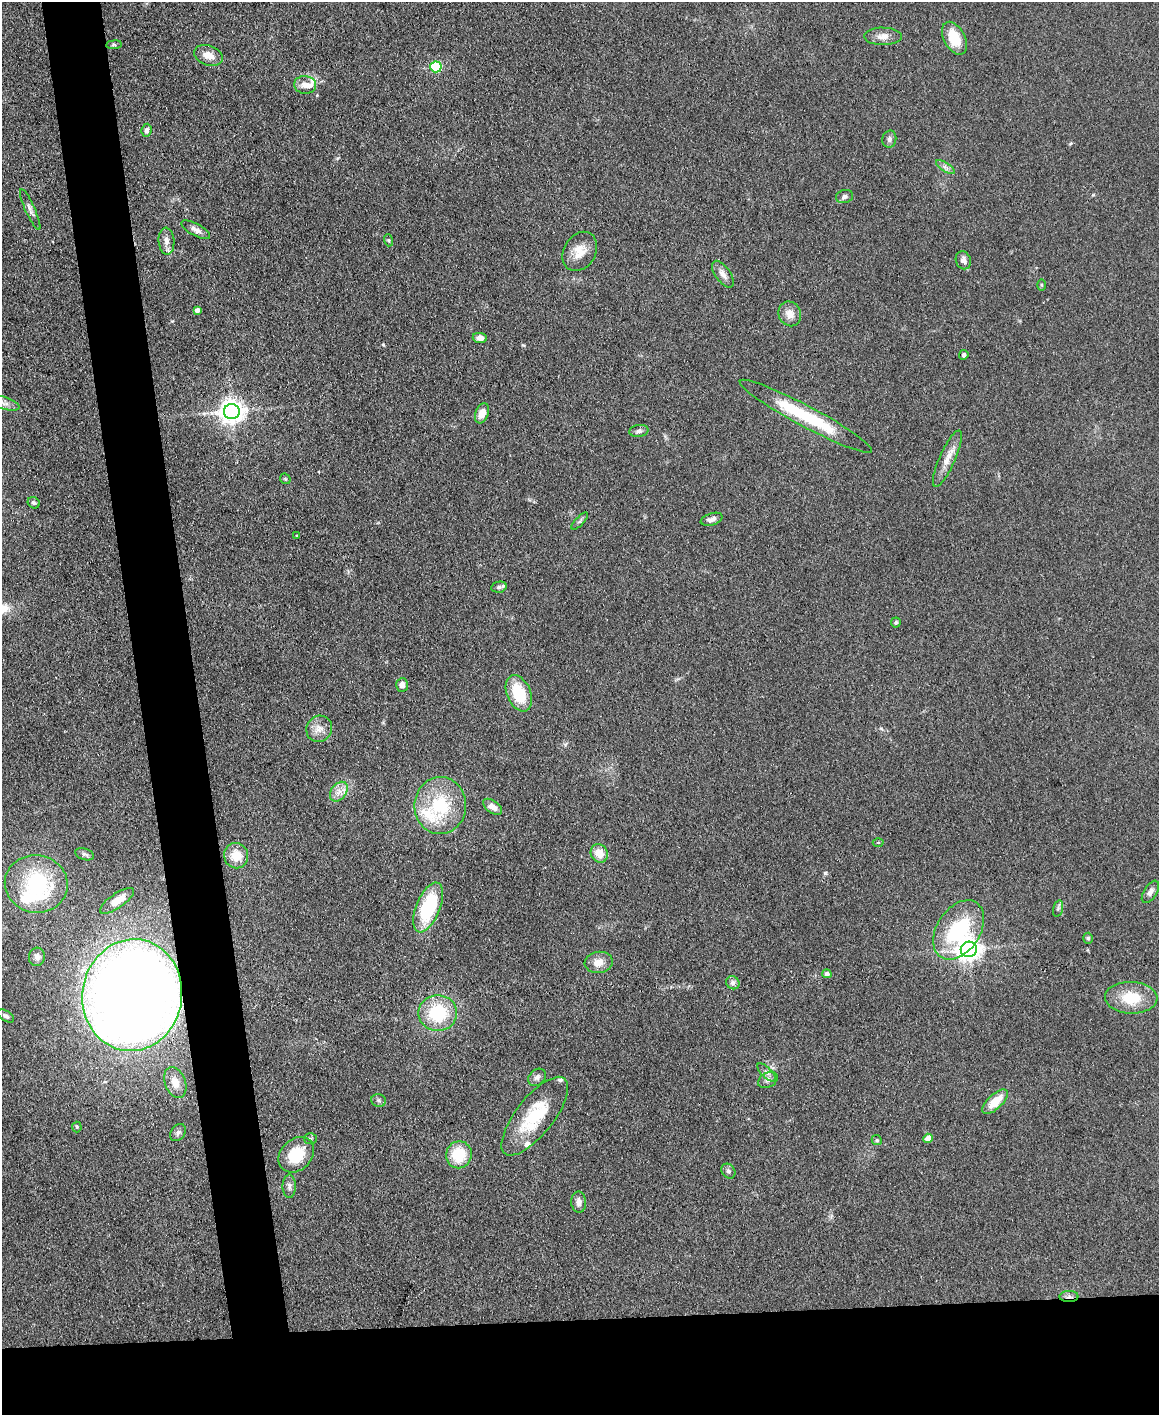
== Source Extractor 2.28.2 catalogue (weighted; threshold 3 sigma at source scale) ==
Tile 11 of 4 x 3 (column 3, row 3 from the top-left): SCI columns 2317-3473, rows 244-1656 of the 4631 x 4616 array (HDU 1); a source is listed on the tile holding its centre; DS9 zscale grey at full resolution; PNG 1161 x 1417 px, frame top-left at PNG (2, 2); each listed source drawn as its Kron ellipse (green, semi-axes under 4 px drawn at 4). Shown black and unused: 11% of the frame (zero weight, under 3 of 4 exposures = <1% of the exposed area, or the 3 px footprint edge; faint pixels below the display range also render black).
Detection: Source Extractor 2.28.2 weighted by HDU 2 'WHT'; one run over the whole footprint, this tile lists its part. Background 0.133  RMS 0.0076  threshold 0.0342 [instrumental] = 3 sigma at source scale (4.5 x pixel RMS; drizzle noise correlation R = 1.50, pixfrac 1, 0.05/0.05 arcsec/px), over >= 5 px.
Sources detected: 85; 6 inside a brighter listed object's ellipse — not listed separately; the other 79 listed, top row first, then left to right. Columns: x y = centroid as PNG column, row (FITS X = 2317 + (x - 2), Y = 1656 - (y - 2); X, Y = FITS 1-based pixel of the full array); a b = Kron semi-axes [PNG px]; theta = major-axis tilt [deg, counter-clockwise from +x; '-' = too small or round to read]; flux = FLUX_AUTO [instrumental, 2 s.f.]
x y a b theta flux
883 36 19 8 0 5.7
954 38 18 10 -62 19
114 45 8 4 6 1.2
208 55 15 9 -20 7.7
436 67 5 5 - 53
305 85 11 9 -6 5.6
147 130 7 5 84 2.5
889 139 8 7 - 2.5
945 167 11 4 -33 2.3
845 197 9 6 15 2.4
30 209 22 5 -66 3.4
196 230 16 6 -29 3.9
388 240 6 4 -72 1
166 241 13 8 -86 4.3
580 251 21 16 59 12
963 260 9 7 -71 3.2
723 274 15 7 -55 4.5
1042 285 6 4 -88 0.95
197 310 4 4 - 4
790 314 12 11 - 7.2
480 338 7 5 -7 4.7
964 355 5 4 - 1.6
4 403 15 6 -17 3.7
232 412 8 7 - 680
482 413 10 6 68 9
806 416 75 10 -28 52
639 431 9 6 9 2.4
947 459 31 8 66 9.3
285 479 6 5 - 0.98
34 503 6 5 - 1.5
712 519 11 6 17 3.1
580 521 11 4 47 1.6
297 536 3 3 - 0.72
499 587 8 5 10 2
896 622 5 5 - 1.6
402 685 7 6 - 4.7
519 693 19 12 -67 29
319 729 13 12 - 7.2
339 792 11 7 53 5.3
440 806 28 26 89 47
493 807 11 6 -36 5.4
878 842 5 3 - 0.82
599 853 9 8 - 10
85 854 10 5 -18 1.8
236 856 13 12 - 13
36 884 31 28 -9 72
1150 892 12 6 58 3.6
117 901 20 7 35 9.3
428 907 26 12 68 55
1058 909 8 4 76 1.6
959 930 32 21 56 65
1088 938 5 4 - 1.3
969 949 8 7 - 530
37 957 9 8 - 3.5
599 962 14 10 9 7.9
827 974 5 4 - 2.6
733 983 7 6 - 2.4
132 995 56 49 81 1300
1131 998 26 16 -2 24
438 1013 19 18 - 43
6 1016 9 5 -31 1.8
767 1072 12 5 -45 2.8
537 1077 10 7 42 2.9
768 1080 10 7 29 3.2
175 1082 16 10 -69 8.2
379 1100 7 6 - 1.7
995 1102 16 7 43 15
535 1116 48 18 52 41
77 1127 5 5 - 1.1
178 1133 9 7 55 2.4
928 1138 5 4 - 8.6
310 1139 6 5 - 1.3
877 1140 5 4 - 1
296 1155 20 15 46 24
459 1155 13 13 - 25
728 1171 8 6 -52 1.9
289 1186 11 6 -90 3
579 1202 10 7 -89 4.4
1069 1296 9 5 1 2.8
Overlapping masked pixels (flux is a lower limit): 2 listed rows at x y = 132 995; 1069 1296
Unlisted compact peaks at least as high as the median listed source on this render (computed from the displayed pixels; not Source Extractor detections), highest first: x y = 523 345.